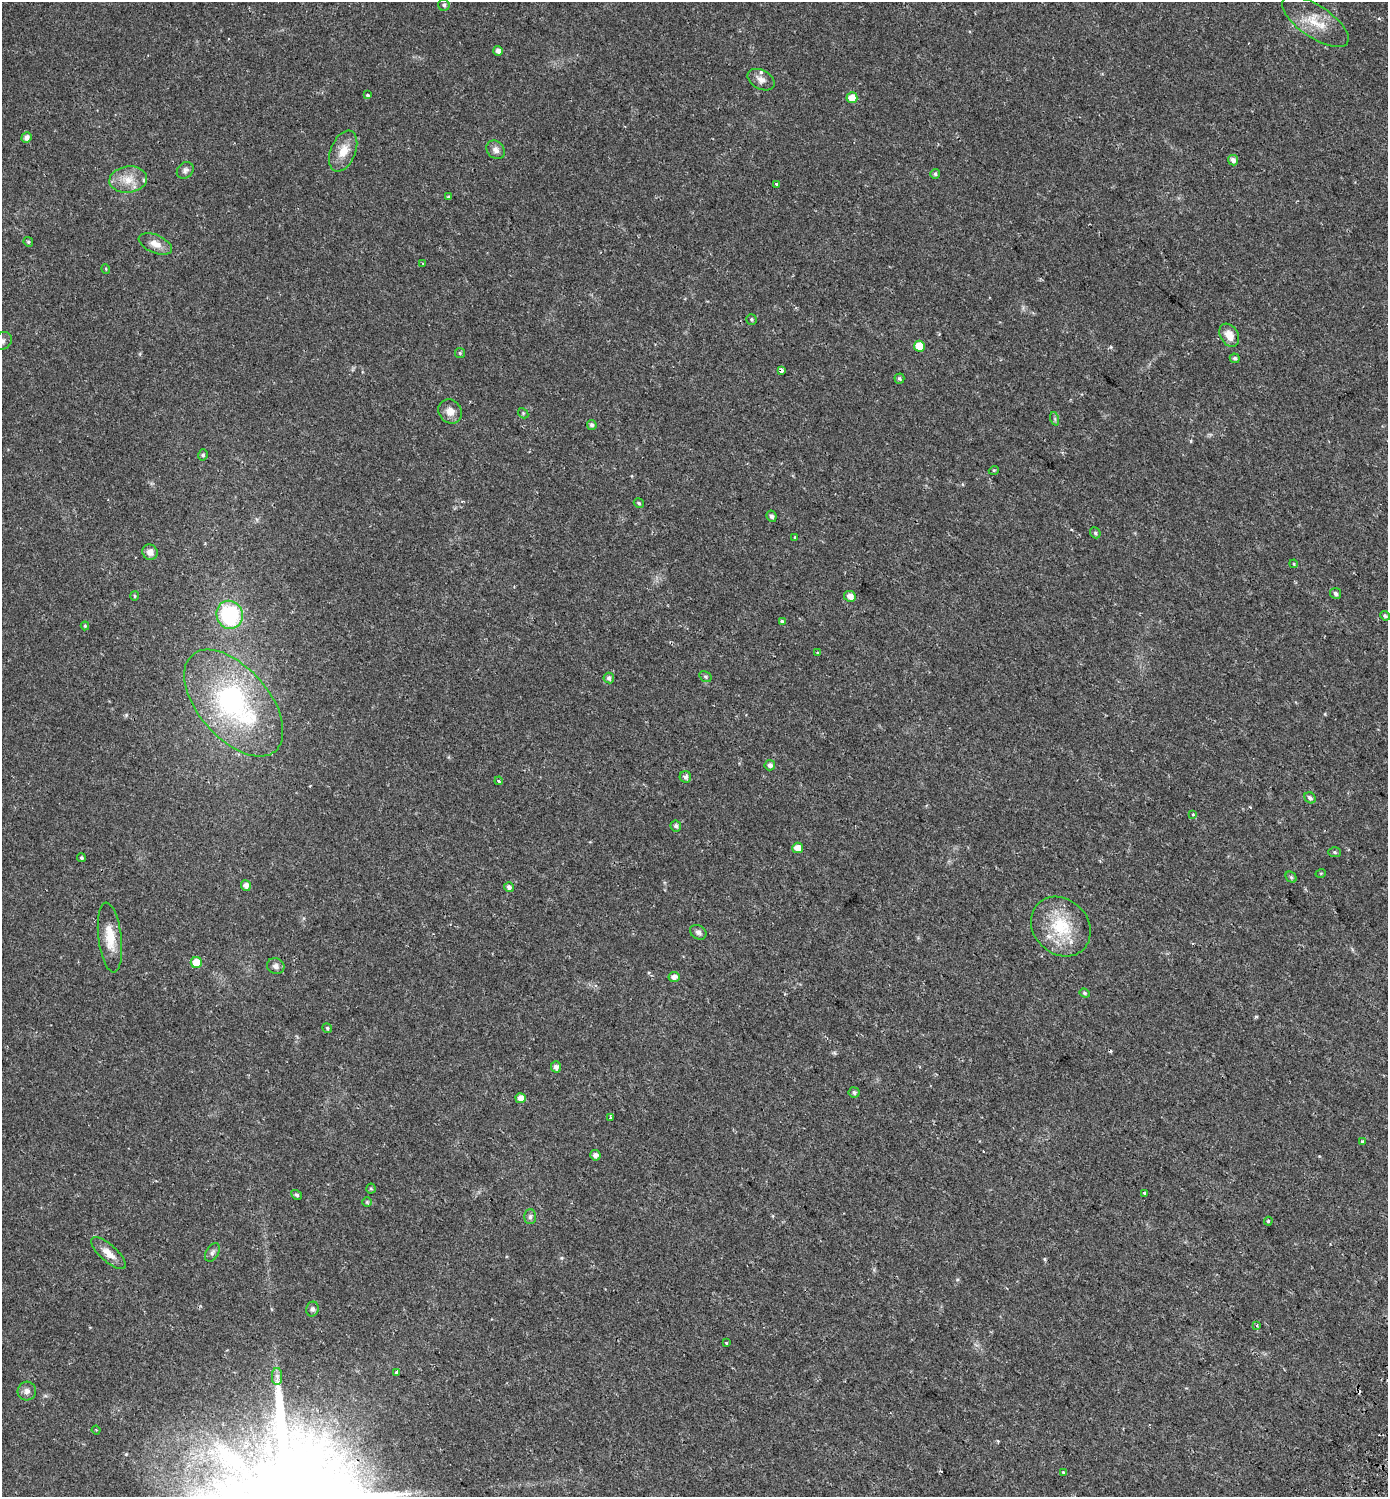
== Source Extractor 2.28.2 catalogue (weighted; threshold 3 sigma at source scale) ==
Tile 6 of 4 x 4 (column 2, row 2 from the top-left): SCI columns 1728-3113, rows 3062-4556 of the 6167 x 6134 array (HDU 1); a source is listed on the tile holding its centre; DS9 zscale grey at full resolution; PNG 1390 x 1499 px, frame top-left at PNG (2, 2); each listed source drawn as its Kron ellipse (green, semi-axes under 4 px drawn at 4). Shown black and unused: <1% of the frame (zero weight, under 2 of 3 exposures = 5% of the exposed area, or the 3 px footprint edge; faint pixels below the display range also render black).
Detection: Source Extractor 2.28.2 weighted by HDU 2 'WHT'; one run over the whole footprint, this tile lists its part. Background 0.0158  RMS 0.003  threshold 0.0134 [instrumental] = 3 sigma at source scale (4.5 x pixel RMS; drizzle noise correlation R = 1.50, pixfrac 1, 0.0396/0.0396 arcsec/px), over >= 5 px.
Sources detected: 101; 5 cosmic-ray / hot-pixel residue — neither listed nor drawn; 3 inside a brighter listed object's ellipse — not listed separately; the other 93 listed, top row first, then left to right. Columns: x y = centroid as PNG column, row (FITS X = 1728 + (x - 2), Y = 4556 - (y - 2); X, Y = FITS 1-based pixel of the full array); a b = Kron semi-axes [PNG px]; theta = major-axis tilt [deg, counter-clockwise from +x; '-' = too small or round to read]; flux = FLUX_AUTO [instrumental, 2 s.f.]
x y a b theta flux
444 5 6 5 - 0.64
1315 22 39 16 -34 7.2
498 51 5 4 - 1.4
761 80 14 9 -28 1.8
367 95 3 3 - 1.1
852 98 5 5 - 4
26 138 5 5 - 1.2
496 150 10 8 -48 1.5
343 151 21 12 67 4.3
1233 160 5 5 - 1.3
185 170 9 7 44 0.94
935 174 5 4 - 0.56
128 180 19 13 7 4.6
777 184 3 3 - 0.69
448 197 3 3 - 0.5
28 242 5 4 - 0.42
155 244 18 9 -24 2.5
423 263 3 3 - 0.82
106 269 5 3 - 0.25
751 319 5 5 - 0.43
1229 335 12 9 -59 3.2
2 341 10 8 32 1.2
919 346 5 5 - 6.2
460 353 5 5 - 0.39
1235 358 5 4 - 0.62
781 370 4 3 - 1.2
899 379 5 5 - 0.56
450 411 12 11 - 2.4
523 413 6 4 -48 0.41
1055 419 7 4 -72 0.46
592 425 5 5 - 0.82
203 455 5 4 - 0.56
994 470 5 3 - 0.28
639 503 5 4 - 0.51
771 516 6 4 -63 0.93
1095 533 6 5 - 0.48
795 537 4 4 - 0.3
150 552 8 7 - 1.6
1294 564 4 3 - 0.26
1335 593 5 5 - 0.78
134 596 5 3 - 0.3
850 596 6 5 - 2
230 615 14 13 - 23
1385 616 5 4 - 0.52
782 622 3 3 - 1.5
85 626 4 4 - 0.37
818 653 3 3 - 0.93
705 677 6 5 - 0.46
609 678 5 5 - 1
234 703 63 35 -49 50
770 765 5 5 - 1.2
685 777 6 5 - 0.86
499 781 4 3 - 0.31
1310 798 6 5 - 0.85
1193 815 3 3 - 0.37
676 826 6 5 - 0.76
798 848 5 5 - 2.8
1335 852 6 5 - 0.45
81 858 4 4 - 0.44
1321 873 5 3 - 0.25
1291 877 6 5 - 0.49
246 886 5 5 - 1.4
509 887 5 5 - 1
1061 926 32 27 -45 14
698 932 9 6 -32 1
110 937 35 11 -83 6
196 963 5 5 - 4.5
276 966 9 7 -23 1.1
674 977 5 5 - 1.6
1085 993 5 4 - 0.4
327 1028 5 4 - 0.45
556 1067 5 5 - 1.4
854 1092 5 5 - 0.59
521 1098 5 5 - 2.4
610 1117 3 3 - 0.49
1362 1141 3 3 - 1.3
595 1155 5 5 - 1.1
371 1189 5 4 - 0.37
1144 1193 4 3 - 1.5
297 1195 5 4 - 0.54
367 1202 5 5 - 0.34
530 1217 7 6 - 0.78
1268 1221 4 3 - 0.3
212 1252 10 6 59 0.81
109 1253 22 8 -41 3
312 1309 7 6 - 0.76
1257 1326 3 3 - 0.33
726 1343 3 2 - 0.34
396 1373 4 3 - 2.1
277 1376 8 5 -90 0.96
27 1391 9 9 - 1.3
96 1430 4 3 - 0.27
1063 1472 4 4 - 0.34
Isophote crosses this tile's border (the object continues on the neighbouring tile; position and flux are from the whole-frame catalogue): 1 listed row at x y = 2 341